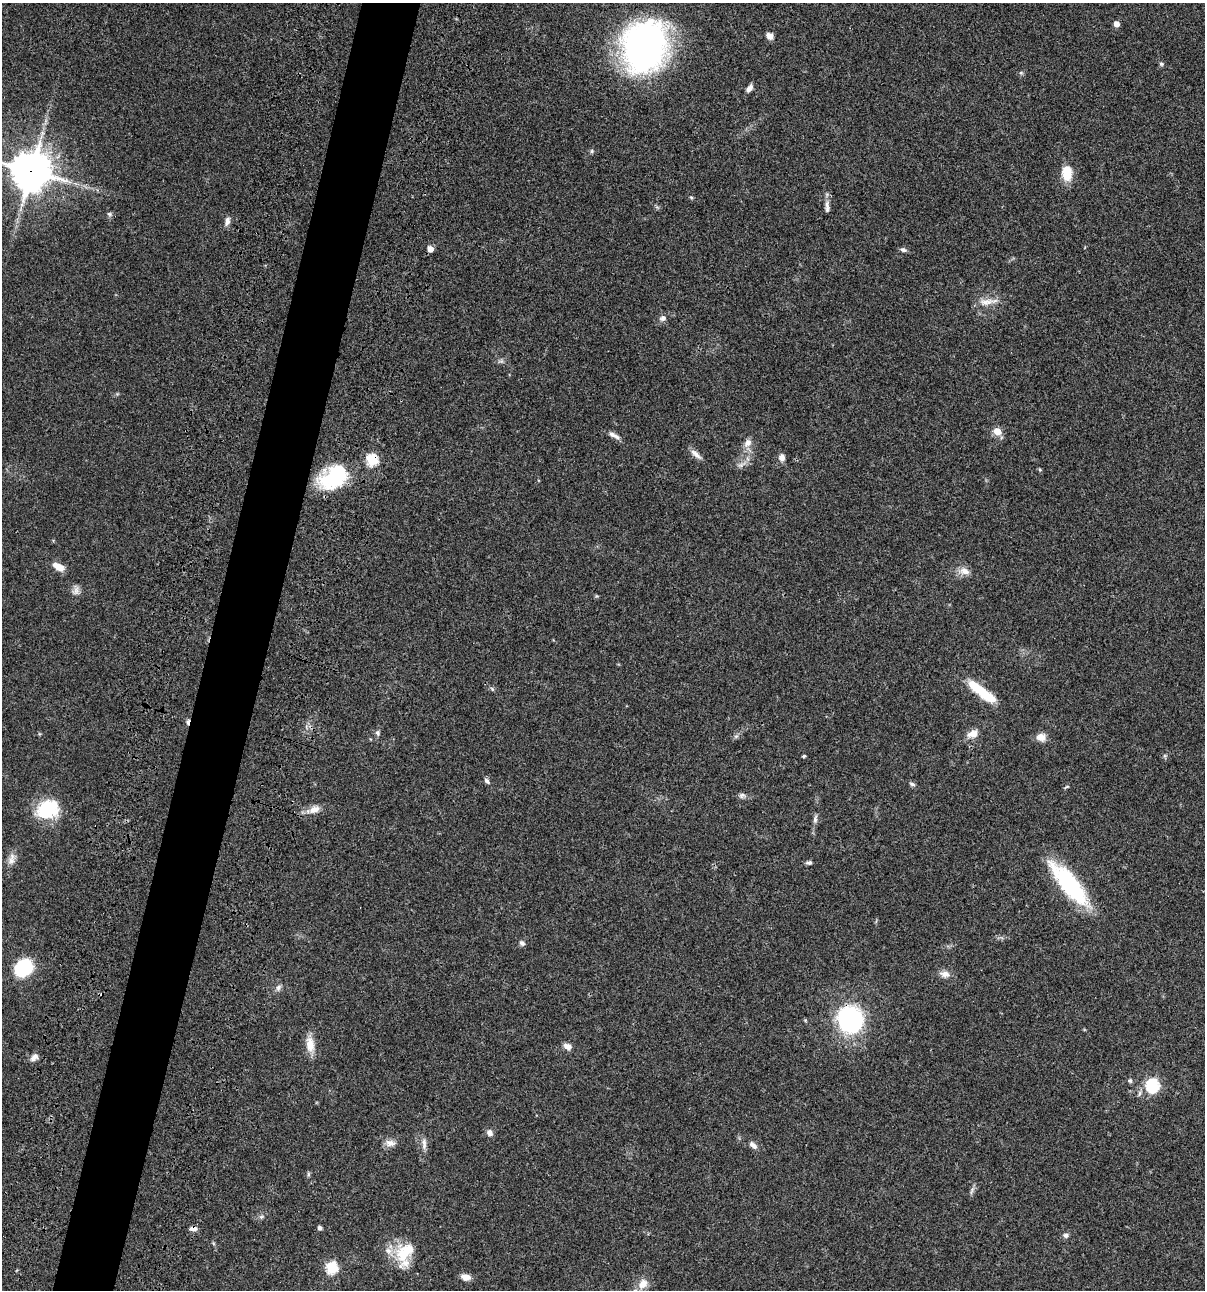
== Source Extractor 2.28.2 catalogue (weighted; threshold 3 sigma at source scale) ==
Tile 7 of 4 x 4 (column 3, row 2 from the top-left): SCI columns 2640-3842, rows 2696-3983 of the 5403 x 5389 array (HDU 1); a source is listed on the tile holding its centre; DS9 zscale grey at full resolution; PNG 1207 x 1292 px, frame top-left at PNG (2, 3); no overlay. Shown black and unused: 5% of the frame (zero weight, under 3 of 4 exposures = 9% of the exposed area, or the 3 px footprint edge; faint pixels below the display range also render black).
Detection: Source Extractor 2.28.2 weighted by HDU 2 'WHT'; one run over the whole footprint, this tile lists its part. Background 0.0471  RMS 0.0055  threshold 0.0247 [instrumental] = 3 sigma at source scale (4.5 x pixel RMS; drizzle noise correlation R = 1.50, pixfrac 1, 0.05/0.05 arcsec/px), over >= 5 px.
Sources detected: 77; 1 too faint to see at this stretch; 2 inside a brighter object's white glare — not listed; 2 inside a brighter listed object's ellipse — not listed separately; the other 72 listed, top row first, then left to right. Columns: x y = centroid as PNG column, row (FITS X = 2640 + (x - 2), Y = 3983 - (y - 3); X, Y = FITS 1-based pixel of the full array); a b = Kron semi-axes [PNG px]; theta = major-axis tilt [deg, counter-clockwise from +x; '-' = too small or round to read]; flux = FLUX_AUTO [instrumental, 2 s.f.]
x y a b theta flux
1117 24 5 5 - 4.1
770 36 9 7 -40 2.8
644 47 45 36 78 220
1161 64 6 6 - 0.93
1021 73 6 5 - 0.83
749 88 9 5 52 2.4
592 151 6 5 - 0.86
31 171 13 13 - 1400
1067 173 17 11 -88 11
691 197 5 4 - 0.65
827 204 14 7 80 2.6
109 214 7 5 -36 0.99
227 221 12 6 76 2.4
430 249 5 4 - 4.7
903 250 8 5 -17 1.5
986 302 26 9 4 6.2
663 318 10 8 25 2.2
997 431 7 6 - 7.1
613 435 16 5 -28 2.8
748 443 12 9 52 3.6
696 454 17 6 -42 3
782 457 9 7 -90 2.7
372 460 6 6 - 50
742 464 18 5 27 2.6
1040 469 6 4 -68 0.67
334 477 34 22 30 42
58 567 15 7 -32 6
964 571 14 9 -15 4.4
76 591 12 10 68 2.9
492 689 6 5 - 0.89
985 694 36 11 -35 17
187 722 7 4 84 1.4
378 733 7 6 - 1.3
973 734 14 9 23 4.8
736 736 7 6 - 1.2
1041 737 13 10 -15 3.9
804 756 3 3 - 0.81
1164 756 7 4 -90 0.81
487 781 9 5 -48 1.5
912 784 8 5 -16 1.1
1067 787 7 3 22 0.67
742 796 10 7 -2 1.8
45 809 30 20 6 25
314 809 20 9 21 5.3
815 819 13 5 82 1.9
11 859 17 9 78 4
809 863 8 5 7 1.3
1069 884 54 16 -50 55
522 943 7 6 - 1.7
23 968 18 13 35 35
945 974 15 9 -11 3.5
278 988 10 6 62 1.8
850 1020 28 26 -69 66
310 1045 22 11 -84 7.2
567 1046 9 7 -27 3.3
34 1057 12 7 40 2.6
1130 1081 6 6 - 1.1
1153 1086 6 6 - 76
490 1133 8 7 - 2.4
390 1143 15 9 -4 3.6
424 1144 17 6 -89 2.8
753 1145 12 7 -40 2.6
308 1174 8 4 83 0.82
972 1190 14 3 69 1.4
261 1217 8 4 31 1.1
193 1228 9 6 5 2.4
320 1228 4 4 - 1.9
1066 1235 8 6 -3 1.6
402 1254 28 20 -69 17
332 1268 6 6 - 51
466 1277 12 7 -18 3.7
643 1284 15 11 49 5.6
Overlapping masked pixels (flux is a lower limit): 5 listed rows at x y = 31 171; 372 460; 187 722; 850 1020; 193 1228
Isophote crosses this tile's border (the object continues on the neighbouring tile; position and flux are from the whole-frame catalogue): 1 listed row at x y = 31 171